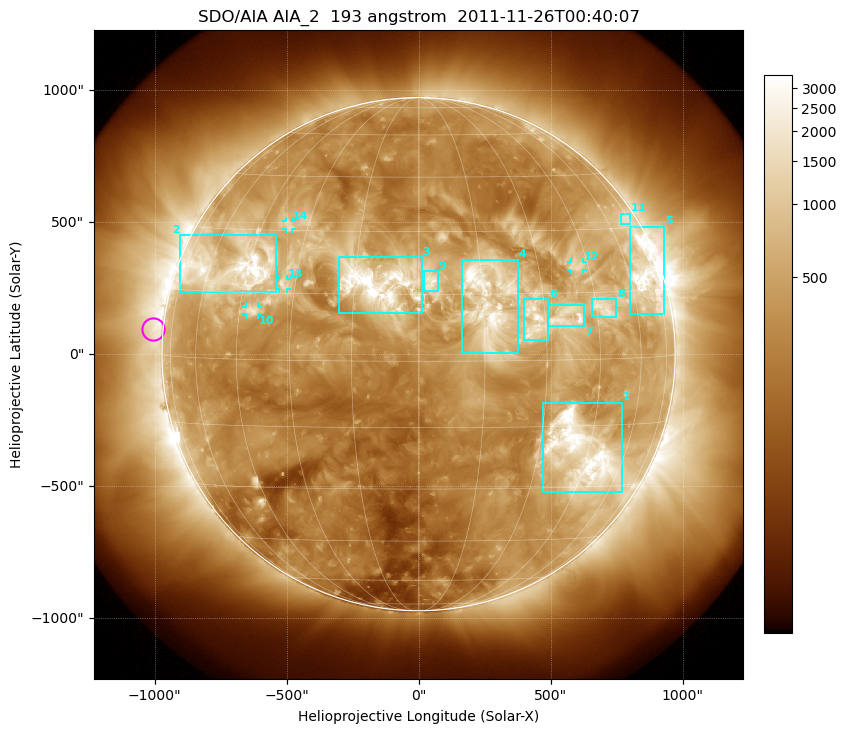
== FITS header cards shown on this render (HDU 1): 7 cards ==
TELESCOP= 'SDO/AIA'
INSTRUME= 'AIA_2'
WAVELNTH=                  193
WAVEUNIT= 'angstrom'
DATE-OBS= '2011-11-26T00:40:07.84'
CTYPE1  = 'HPLN-TAN'
CTYPE2  = 'HPLT-TAN'

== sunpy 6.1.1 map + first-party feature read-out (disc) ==
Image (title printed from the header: SDO/AIA AIA_2  193 angstrom  2011-11-26T00:40:07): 1024 x 1024 px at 2.4 arcsec/px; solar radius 972 arcsec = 405 px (full disc in frame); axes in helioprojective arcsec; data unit not stated in the header (colour bar unlabelled)
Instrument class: DISC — disc imager (sunpy class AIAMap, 193 A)
Bright regions (active regions / flare kernels): reference = the median radial profile (limb darkening/brightening removed); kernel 9 px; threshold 5 sigma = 952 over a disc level ~318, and >= 1.15x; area >= 12 px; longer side >= 10 px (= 24 arcsec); searched inside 0.97 R_sun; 14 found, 14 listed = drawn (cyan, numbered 1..; 4 of them under ~33 arcsec drawn as corner ticks so the feature stays visible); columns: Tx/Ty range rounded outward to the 5 arcsec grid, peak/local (2 s.f.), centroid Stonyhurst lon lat
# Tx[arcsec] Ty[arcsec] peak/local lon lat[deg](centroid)
1 470..770 -525..-185 15 +43 -21
2 -905..-540 235..450 15 -50 +20
3 -300..15 155..370 13 -10 +17
4 165..380 5..360 9.6 +16 +14
5 800..930 150..485 11 +68 +18
6 395..490 55..210 8.2 +27 +9
7 490..630 105..185 6.8 +36 +10
8 655..750 140..210 6.8 +47 +11
9 20..75 240..315 4.9 +3 +18
10 -655..-610 150..180 5.6 -41 +11
11 765..805 490..535 3.8 +71 +32
12 575..625 320..350 5 +41 +21
13 -530..-500 245..285 5.2 -33 +17
14 -505..-480 475..505 4.7 -36 +31
Off-limb structures (1.02-1.3 R_sun): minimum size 162 px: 2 found; the strongest spans PA ~45..130 deg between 1.02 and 1.3 R_sun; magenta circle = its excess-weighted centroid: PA ~85 deg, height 1.04 R_sun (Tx ~-1005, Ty ~95 arcsec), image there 2.5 x the reference